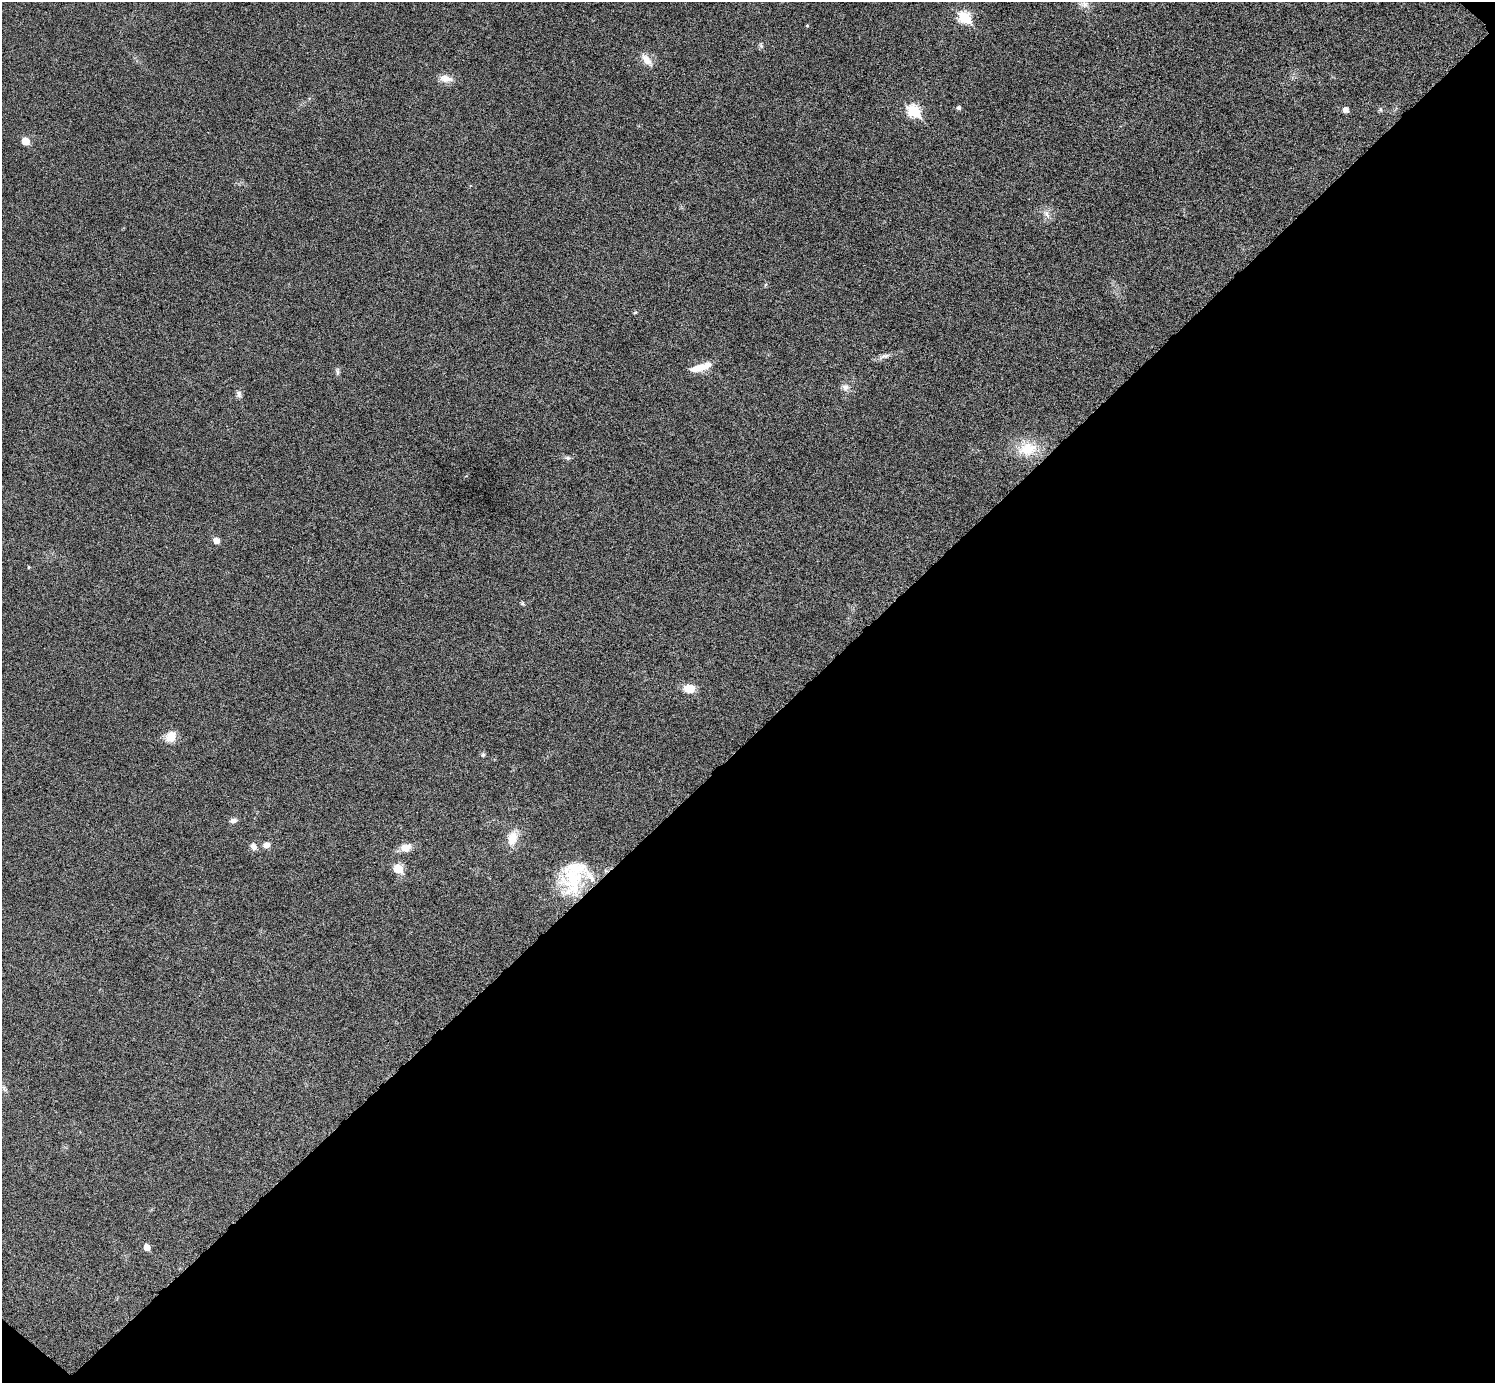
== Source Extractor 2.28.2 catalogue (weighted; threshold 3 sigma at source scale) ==
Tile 15 of 4 x 4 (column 3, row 4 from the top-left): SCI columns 2998-4490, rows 305-1685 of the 5992 x 5993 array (HDU 1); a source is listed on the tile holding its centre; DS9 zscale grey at full resolution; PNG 1497 x 1385 px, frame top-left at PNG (2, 2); no overlay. Shown black and unused: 47% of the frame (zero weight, under 6 of 11 exposures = <1% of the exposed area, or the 3 px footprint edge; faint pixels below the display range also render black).
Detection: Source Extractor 2.28.2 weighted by HDU 2 'WHT'; one run over the whole footprint, this tile lists its part. Background 0.0216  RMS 0.0026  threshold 0.0105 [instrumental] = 3 sigma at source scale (4.09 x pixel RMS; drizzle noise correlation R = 1.36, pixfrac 0.8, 0.05/0.05 arcsec/px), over >= 5 px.
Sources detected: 38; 2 inside a brighter listed object's ellipse — not listed separately; the other 36 listed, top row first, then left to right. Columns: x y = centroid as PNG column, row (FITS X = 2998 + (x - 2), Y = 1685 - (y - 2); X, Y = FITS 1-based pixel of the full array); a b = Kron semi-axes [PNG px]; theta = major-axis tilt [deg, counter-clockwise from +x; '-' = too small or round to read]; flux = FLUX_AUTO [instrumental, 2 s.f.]
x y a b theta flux
1084 4 15 10 -7 1.8
964 17 7 6 - 17
807 26 3 3 - 0.26
761 45 8 5 -70 0.5
646 60 19 8 -52 2.3
446 79 17 9 -10 2.2
959 108 5 4 - 0.62
1380 109 7 5 89 0.43
1345 110 5 5 - 1.5
913 111 7 6 - 21
25 141 5 5 - 4.2
1046 214 13 6 -61 1.3
765 285 6 3 70 0.29
635 312 5 4 - 0.33
884 356 17 6 16 1.2
700 368 14 10 15 2.5
337 371 11 5 -85 0.59
845 387 12 9 -25 1.3
239 394 11 6 -82 0.88
1027 449 29 22 3 7.4
567 458 9 5 -10 0.59
216 541 6 5 - 2.1
29 567 4 3 - 0.23
522 603 6 5 - 0.36
689 688 10 8 -3 3.9
171 736 13 11 53 3.3
483 755 6 5 - 0.39
233 821 8 6 11 0.96
512 838 20 12 77 3.6
266 845 8 7 - 1.3
253 846 10 7 -61 1.2
406 848 13 9 10 2.4
398 869 6 5 - 7.7
572 879 39 30 81 15
4 1088 8 6 -74 0.66
147 1247 5 5 - 2.2
Overlapping masked pixels (flux is a lower limit): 1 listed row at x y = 572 879